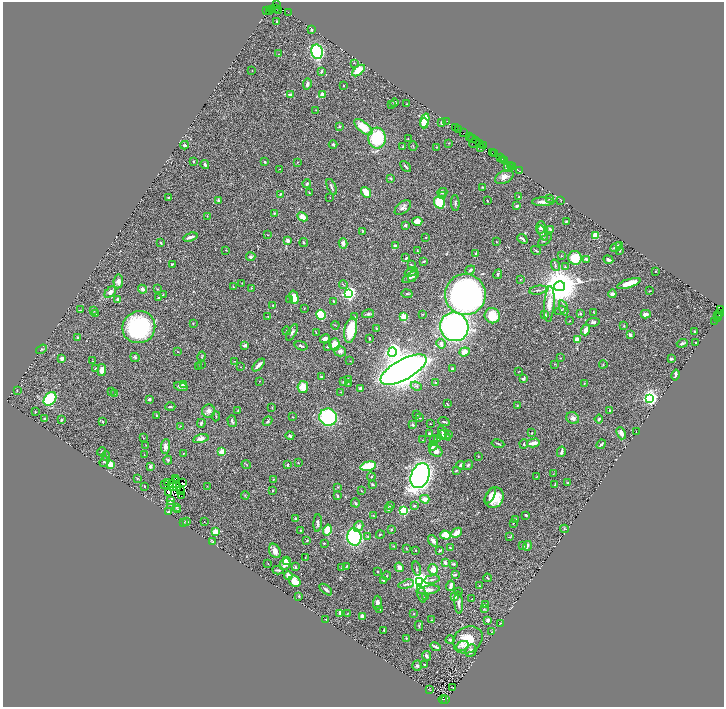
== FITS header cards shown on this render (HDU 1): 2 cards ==
NAXIS1  =                 1443
NAXIS2  =                 1409

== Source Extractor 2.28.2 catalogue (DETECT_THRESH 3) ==
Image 1443 x 1409 px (HDU 1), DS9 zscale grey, zoomed out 1/2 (1 PNG px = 2 x 2 image px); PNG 726 x 709 px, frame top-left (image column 2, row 1409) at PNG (3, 2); each listed source drawn as its Kron ellipse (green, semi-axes under 4 px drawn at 4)
Background 0.56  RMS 0.028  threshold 0.0848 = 3 sigma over >= 5 px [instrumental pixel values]
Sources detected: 498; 50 cannot appear on this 1/2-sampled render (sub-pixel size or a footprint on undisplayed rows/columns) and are neither listed nor drawn; the other 448 listed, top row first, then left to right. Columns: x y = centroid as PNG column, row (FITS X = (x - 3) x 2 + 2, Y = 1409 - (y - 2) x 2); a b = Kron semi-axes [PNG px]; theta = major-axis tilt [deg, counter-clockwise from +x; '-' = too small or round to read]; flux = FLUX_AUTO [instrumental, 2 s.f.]
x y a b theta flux
276 5 2 2 - 150
275 8 3 2 - 1100
271 10 2 1 - 75
278 10 4 1 - 170
267 11 3 1 - 49
269 11 3 2 - 88
288 12 2 1 - 24
277 21 3 2 - 6.7
311 29 4 2 - 12
317 52 7 5 -77 900
279 54 2 1 - 1.3
354 63 3 2 - 3.6
252 71 2 1 - 1.8
322 71 4 2 - 7.6
359 71 7 4 39 110
307 84 5 3 - 20
343 85 2 1 - 3.5
290 95 3 3 - 17
322 95 3 2 - 97
394 103 4 3 - 7
391 104 4 2 - 4.2
407 104 3 2 - 3.9
316 110 2 2 - 1.7
425 120 7 4 71 140
447 121 2 1 - 77
424 123 5 3 - 62
442 123 4 3 - 13
339 126 4 3 - 5.1
363 127 11 5 -39 110
456 127 3 1 - 84
458 129 2 1 - 57
463 133 2 1 - 72
469 137 2 1 - 41
377 138 10 8 -87 290
471 138 2 1 - 89
408 139 2 2 - 2.5
473 139 2 1 - 47
475 142 6 1 45 68
449 143 3 2 - 2.6
479 143 4 1 - 230
333 144 4 3 - 5.9
185 145 4 3 - 8.6
413 146 5 2 - 4.2
483 146 2 1 - 75
403 147 4 2 - 3.3
436 147 3 2 - 2
481 147 2 1 - 38
492 153 2 1 - 38
494 153 2 1 - 69
500 158 3 1 - 140
502 159 2 1 - 74
193 161 2 2 - 8.8
505 161 3 1 - 110
265 162 2 2 - 13
297 162 3 2 - 1.7
205 164 4 3 - 12
511 165 2 1 - 88
406 166 6 2 -47 8.2
512 166 2 1 - 18
507 168 3 3 - 46
280 169 2 1 - 1
520 171 2 1 - 22
504 177 10 6 26 37
390 178 3 3 - 3.7
307 183 4 3 - 6.5
332 187 8 2 -66 12
482 187 3 2 - 3.3
366 192 6 3 -50 78
442 192 5 4 - 11
309 193 3 3 - 3.9
280 194 2 2 - 4.2
442 195 4 3 - 6
330 197 2 2 - 1.6
519 197 2 2 - 4
169 198 3 2 - 8.6
549 198 4 3 - 9.5
487 200 2 1 - 3.2
218 201 4 4 - 7.5
561 201 2 1 - 1.3
439 202 6 5 - 230
543 202 11 3 1 30
455 203 8 3 -87 9.7
517 206 2 2 - 17
403 208 9 5 40 19
274 213 4 3 - 4.9
207 216 2 2 - 1.9
303 217 5 4 - 38
417 221 5 3 - 51
566 221 3 2 - 6.7
405 225 2 2 - 30
541 227 6 5 - 12
550 229 4 3 - 9.5
363 231 4 2 - 4.3
543 233 8 3 -63 13
267 235 2 2 - 1.9
596 236 4 4 - 53
190 237 7 2 19 23
426 237 2 2 - 2.9
522 239 5 2 - 13
288 240 3 3 - 19
545 240 8 2 39 7.3
496 242 2 2 - 3
161 243 3 2 - 6.9
304 243 4 3 - 4.8
343 243 5 4 - 13
395 245 3 2 - 7.3
619 245 3 2 - 5.1
616 247 6 3 25 25
226 250 2 2 - 3.2
536 250 5 2 - 5.8
620 250 4 3 - 9.4
417 251 3 2 - 2.9
476 253 2 2 - 5.5
562 256 2 2 - 2.2
251 257 4 3 - 10
406 258 2 2 - 6.8
575 258 7 6 - 120
586 259 4 3 - 13
608 260 5 3 - 11
424 261 3 2 - 4.1
172 264 3 2 - 6
411 265 3 2 - 3.5
555 265 6 3 -74 8.1
565 267 3 3 - 6
470 270 5 3 - 12
655 271 2 2 - 2.2
411 272 7 4 24 14
498 274 5 3 - 12
413 275 7 4 68 14
411 277 9 4 28 16
520 280 2 1 - 2.9
118 281 7 4 82 25
242 283 2 1 - 1.3
629 283 12 4 18 87
343 285 4 2 - 4.3
559 286 5 5 - 20000
233 287 3 2 - 5
251 288 2 2 - 2.4
142 289 4 3 - 22
157 289 3 3 - 3.5
538 290 9 2 10 9.9
649 291 2 2 - 3.9
110 292 7 4 47 20
348 293 4 3 - 1500
163 294 3 2 - 3.2
407 294 5 3 - 6.1
465 294 20 20 - 1900
612 294 4 3 - 22
294 297 7 4 -75 51
158 298 2 2 - 5.1
118 299 4 2 - 15
290 300 3 2 - 3.9
334 301 3 2 - 4.7
549 304 18 5 86 51
273 305 3 2 - 5.5
564 308 8 3 -72 8.6
304 309 2 2 - 2.9
720 309 4 2 - 250
80 310 3 2 - 2.4
93 310 4 3 - 4.4
560 310 5 3 - 9.2
580 313 2 2 - 15
594 313 4 1 - 2.4
719 313 3 3 - 280
96 314 3 2 - 2.6
368 314 6 4 13 11
422 314 2 1 - 1.8
646 314 5 4 - 24
321 315 5 4 - 220
545 315 4 3 - 6.8
268 316 3 2 - 2.6
355 316 3 2 - 3
492 316 8 7 - 80
718 316 3 1 - 56
404 317 3 3 - 290
717 318 2 1 - 38
570 321 2 2 - 3
715 321 2 1 - 21
593 322 7 4 9 12
193 323 3 2 - 3.3
335 325 4 1 - 2.9
624 326 3 2 - 3.6
139 327 16 16 - 620
454 327 15 14 - 1400
376 328 4 3 - 4
351 330 13 6 79 140
586 330 5 3 - 46
286 331 4 3 - 4.5
694 331 2 2 - 4
292 332 9 4 60 13
316 333 3 2 - 3.9
630 335 4 2 - 15
78 338 3 2 - 6.2
369 338 3 2 - 5
325 339 5 4 - 27
577 340 4 3 - 65
696 342 2 2 - 2.8
682 343 5 3 - 9.3
335 344 6 5 - 60
441 344 5 4 - 19
245 345 4 3 - 16
301 346 7 2 -18 7.9
327 347 2 2 - 6
41 349 6 4 33 7.8
340 351 6 5 - 18
178 352 3 2 - 1.6
392 352 5 4 - 1900
464 352 5 4 - 38
202 356 5 2 - 3.4
135 357 5 3 - 8.4
62 358 4 3 - 17
560 358 2 2 - 3
671 359 4 3 - 7
93 361 2 1 - 1.4
235 361 3 2 - 2.1
350 361 3 2 - 1.9
201 364 2 2 - 2.3
554 364 2 1 - 3.2
603 364 4 2 - 3.7
259 365 8 2 45 29
198 366 2 2 - 2.4
241 367 2 1 - 2
95 368 3 2 - 3.5
452 368 2 2 - 4.8
102 370 6 4 84 59
403 370 25 10 29 6200
519 371 3 1 - 3
675 375 5 3 - 14
321 377 3 2 - 6.3
348 379 4 2 - 8.3
523 379 3 3 - 17
260 381 2 1 - 2.9
343 382 2 2 - 9.8
348 383 3 2 - 2.7
435 383 3 2 - 7.8
584 383 2 2 - 5.2
183 384 4 3 - 33
416 386 5 3 - 11
181 387 7 3 -14 15
303 387 6 5 - 69
361 388 3 2 - 7.3
17 391 3 2 - 3.7
111 391 2 2 - 2.2
340 392 2 2 - 1.5
114 394 3 2 - 2.9
650 398 3 3 - 2200
50 399 7 5 50 250
149 399 3 2 - 13
447 404 3 1 - 3.3
517 406 2 2 - 2.9
170 407 5 2 - 7.2
272 407 3 2 - 3.1
238 410 3 2 - 3.7
610 410 3 1 - 3.2
208 411 6 6 - 24
35 412 3 2 - 2.8
417 414 2 1 - 2.3
156 416 4 2 - 5.7
216 416 5 2 - 3.7
293 417 3 1 - 2.1
328 417 9 8 - 510
420 418 2 1 - 1.7
573 418 7 5 -27 20
44 419 3 3 - 7.9
599 419 4 2 - 5
61 420 2 2 - 9.2
232 421 6 3 -74 11
268 421 5 3 - 7.7
103 422 3 2 - 7.2
444 422 6 2 -19 7.2
201 423 4 3 - 7.7
430 424 2 1 - 2.5
413 425 2 2 - 21
180 426 3 3 - 2.6
636 431 2 1 - 1.6
429 433 2 2 - 9.7
444 433 8 3 -53 24
531 433 2 2 - 3.1
621 433 6 4 -68 25
448 434 4 2 - 3.9
442 435 4 3 - 14
290 436 4 3 - 9.5
143 438 3 2 - 2.8
438 438 2 2 - 2
201 439 8 4 13 25
434 439 2 2 - 2.5
423 440 2 2 - 2.8
498 443 6 2 -12 5.4
533 443 6 3 13 52
524 444 4 2 - 4.3
601 444 5 3 - 8.9
146 445 2 1 - 1.9
165 446 7 4 88 26
433 446 5 3 - 20
436 451 7 5 -31 26
102 452 4 2 - 5.2
222 452 2 2 - 150
561 452 5 2 - 11
184 453 3 2 - 2.6
144 455 3 2 - 1.8
106 456 4 4 - 7.8
478 456 2 2 - 2.6
168 460 4 4 - 7.9
104 462 5 4 - 8
298 463 2 2 - 3.9
246 464 5 2 - 3.4
110 465 4 4 - 52
287 465 3 2 - 7.4
461 465 4 3 - 13
468 465 5 3 - 9.8
150 466 3 3 - 12
368 466 8 4 13 200
456 471 4 3 - 5.4
553 474 2 1 - 1.4
420 476 13 9 67 2900
371 477 4 3 - 3.8
537 477 3 2 - 3.1
138 478 3 2 - 2.1
175 479 3 1 - 0.26
273 480 3 2 - 3.2
177 481 2 1 - 3
168 482 2 1 - 8.5
182 483 3 2 - 6.1
567 483 2 2 - 3.8
172 484 3 2 - 4.3
373 484 3 2 - 8.1
165 485 3 1 - 0.15
555 485 2 2 - 3.4
144 486 2 2 - 3.2
177 486 4 2 - 0.99
207 486 2 2 - 2
173 487 4 1 - 4.2
338 487 3 2 - 4.5
180 490 2 1 - 2.6
272 491 2 2 - 6.9
361 491 3 2 - 2
168 492 2 1 - 5.2
182 495 3 1 - 6
245 495 4 2 - 4.3
337 496 3 2 - 6.1
490 496 9 3 61 23
494 498 11 8 57 130
425 499 5 4 - 30
171 500 3 2 - 27
355 503 4 2 - 5.5
171 504 3 2 - 4.2
390 506 3 3 - 5.3
414 506 3 2 - 5.3
177 507 3 2 - 5.5
388 508 3 2 - 12
178 510 2 2 - 6.3
403 511 3 3 - 480
168 512 3 2 - 12
526 515 3 2 - 5.9
373 516 4 3 - 4.9
295 519 3 2 - 8.5
516 519 3 2 - 3.4
187 521 3 2 - 8.3
183 522 2 2 - 5.3
204 522 2 1 - 1.7
318 523 9 3 86 12
513 523 2 2 - 2.7
358 526 6 4 62 24
391 529 2 2 - 11
564 529 4 4 - 4.9
301 530 2 2 - 2.1
327 530 5 4 - 130
216 532 3 2 - 260
457 533 6 4 43 56
380 534 4 2 - 3.4
445 535 5 4 - 130
368 536 3 2 - 6.1
354 537 8 7 - 500
510 537 4 2 - 4.7
307 540 3 2 - 5.1
433 541 6 3 -53 20
212 542 4 2 - 7.8
324 543 2 2 - 5.3
394 546 4 3 - 4.5
523 546 4 3 - 4.1
527 546 5 2 - 16
450 547 2 2 - 4.1
406 548 2 1 - 2.2
415 550 2 2 - 6.1
440 550 4 2 - 6.2
275 551 8 5 -62 35
305 558 2 2 - 2.4
286 561 3 2 - 110
445 563 3 2 - 19
268 564 2 2 - 2.3
285 564 6 5 - 38
454 564 3 3 - 7
346 566 4 2 - 3.1
295 567 4 2 - 6.6
399 567 5 4 - 17
342 568 3 2 - 2.2
416 569 7 2 -77 5.1
433 569 5 4 - 51
278 570 6 2 -4 6.4
377 572 2 2 - 2.8
288 575 4 3 - 24
455 575 4 3 - 9.7
387 576 4 3 - 6.3
487 578 4 2 - 6.2
432 579 8 2 9 8.3
384 580 4 3 - 12
295 581 6 5 - 46
419 582 4 4 - 5400
406 584 8 3 14 8.5
451 586 5 2 - 25
479 586 2 2 - 3.2
326 590 7 2 -40 12
429 590 11 4 8 34
458 592 2 1 - 1.8
422 594 8 2 -72 9.2
299 596 3 2 - 3.2
425 597 3 3 - 3.4
455 597 3 3 - 15
472 599 2 1 - 1.2
377 603 7 4 87 19
459 603 11 4 -86 19
485 605 3 2 - 6
484 609 4 2 - 3.6
380 610 2 2 - 1.2
339 613 4 2 - 15
347 614 2 1 - 1.6
414 614 2 2 - 3.8
362 616 2 2 - 86
326 619 2 1 - 2.6
431 620 2 2 - 2.4
488 620 3 2 - 27
500 623 2 1 - 2.4
419 626 5 3 - 6.6
384 630 3 2 - 4
492 632 2 2 - 2.6
406 639 3 2 - 5.6
450 640 4 3 - 9.2
468 640 15 12 35 140
462 646 7 4 24 17
435 647 5 2 - 9.1
471 651 6 5 - 23
426 656 5 3 - 12
424 664 2 1 - 3.3
417 666 5 4 - 10
453 688 2 1 - 1.6
430 690 3 2 - 1.5
443 699 4 1 - 180
445 700 3 2 - 460
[50 sub-pixel or undisplayed-footprint detections neither listed nor drawn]